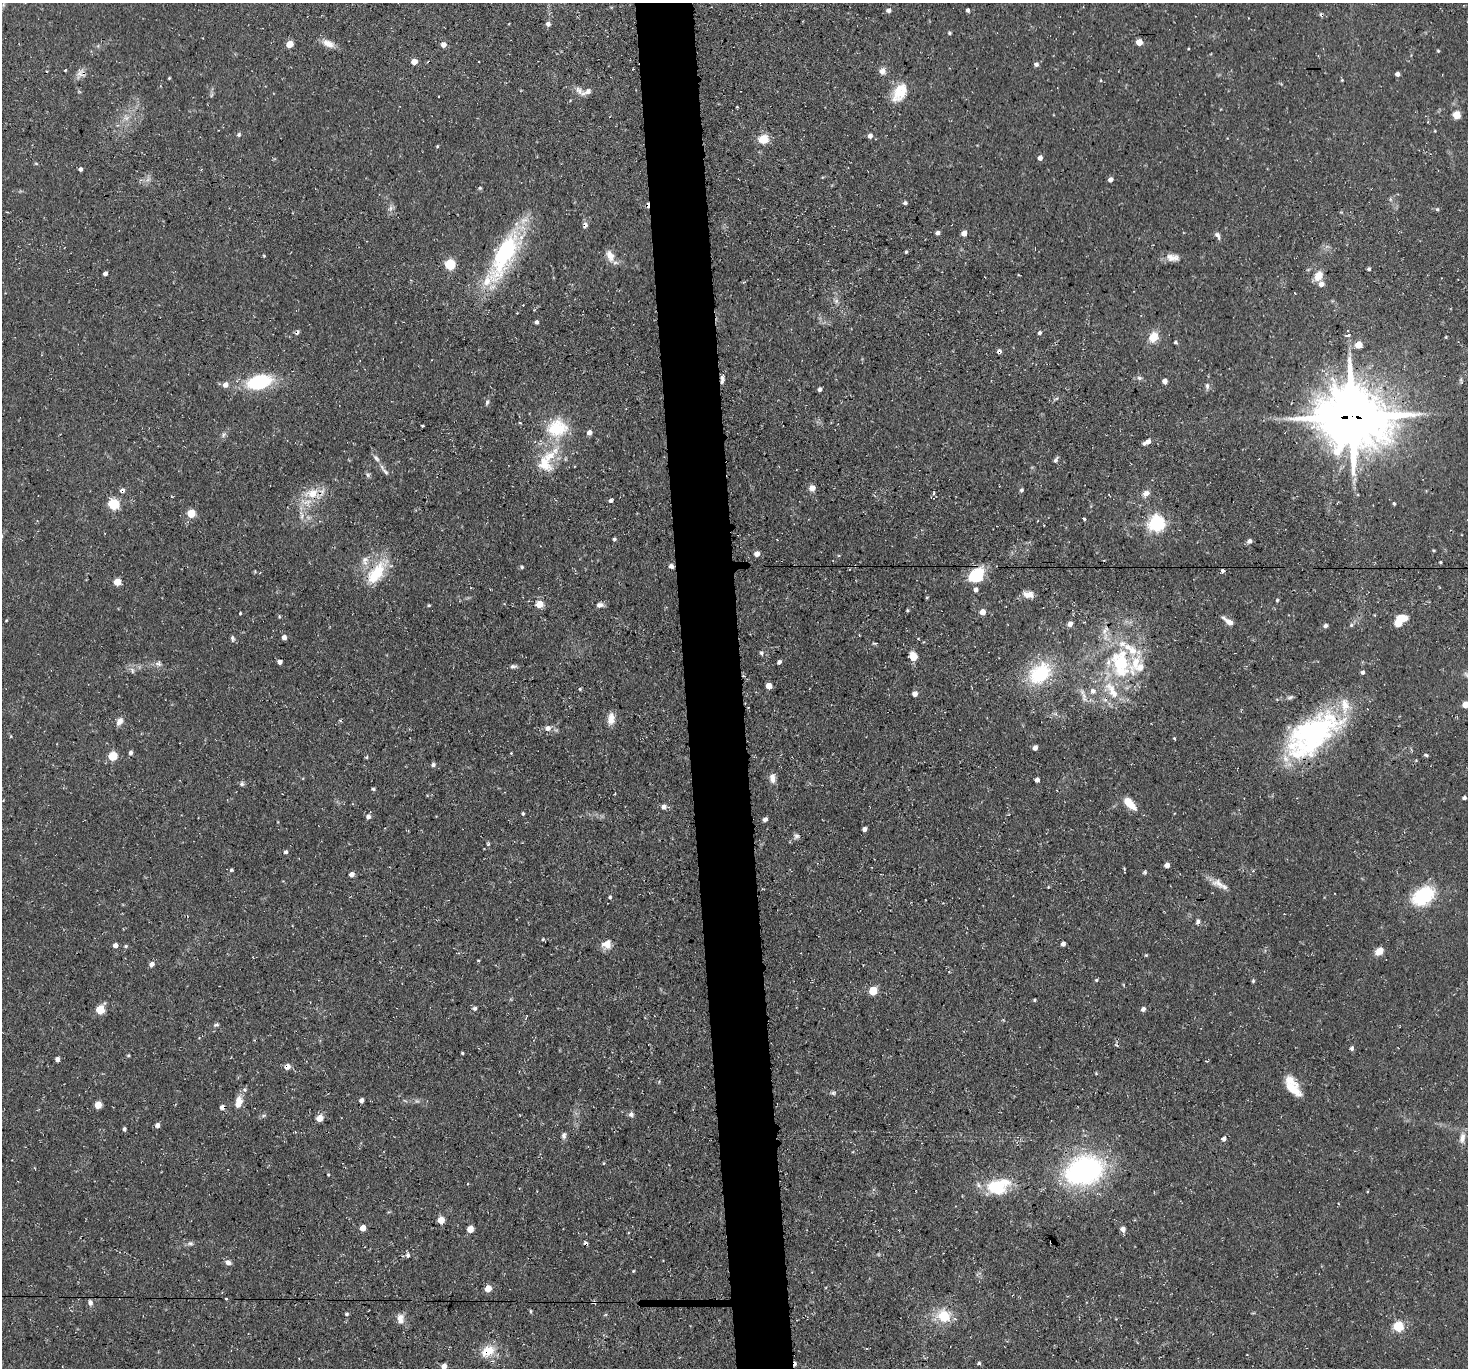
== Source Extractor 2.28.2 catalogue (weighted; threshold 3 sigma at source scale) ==
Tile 5 of 3 x 3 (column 2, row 2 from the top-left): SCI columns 1468-2933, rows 1521-2886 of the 4401 x 4372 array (HDU 1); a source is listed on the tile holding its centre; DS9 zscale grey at full resolution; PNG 1470 x 1370 px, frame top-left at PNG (2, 3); no overlay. Shown black and unused: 4% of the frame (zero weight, under 3 of 4 exposures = <1% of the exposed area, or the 3 px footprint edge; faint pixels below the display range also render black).
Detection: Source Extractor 2.28.2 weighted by HDU 2 'WHT'; one run over the whole footprint, this tile lists its part. Background 0.0734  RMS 0.0054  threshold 0.0241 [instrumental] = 3 sigma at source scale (4.5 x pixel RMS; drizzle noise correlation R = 1.50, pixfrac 1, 0.05/0.05 arcsec/px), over >= 5 px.
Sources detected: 261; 2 too faint to see at this stretch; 1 inside a brighter object's white glare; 10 cosmic-ray / hot-pixel residue — not listed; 14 inside a brighter listed object's ellipse — not listed separately; the other 234 listed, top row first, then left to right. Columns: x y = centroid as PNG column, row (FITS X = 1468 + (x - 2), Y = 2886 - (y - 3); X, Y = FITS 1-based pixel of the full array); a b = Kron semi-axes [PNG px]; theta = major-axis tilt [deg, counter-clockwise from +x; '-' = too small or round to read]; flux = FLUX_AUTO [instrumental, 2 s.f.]
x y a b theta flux
889 10 5 5 - 2.2
968 10 4 3 - 1.5
548 24 5 5 - 1.9
949 33 5 4 - 0.67
1139 42 5 5 - 6.8
289 44 5 4 - 11
328 44 16 8 -21 4.7
443 45 5 5 - 3.4
1438 51 4 3 - 0.58
414 62 5 4 - 5.8
1036 64 5 5 - 1.6
882 71 8 7 - 2.8
81 73 13 10 -20 3.1
1397 74 4 4 - 2.1
169 78 3 2 - 0.46
1342 80 3 3 - 0.46
587 91 19 7 22 4.4
900 91 23 15 64 12
1457 115 5 5 - 16
1435 131 4 3 - 0.42
239 134 5 5 - 0.97
870 136 5 4 - 2.8
764 139 5 5 - 30
437 146 4 3 - 0.56
1040 158 6 5 - 2
36 163 5 3 - 0.54
80 169 4 4 - 1.2
1110 179 5 4 - 2
480 188 5 4 - 0.7
1390 199 6 4 -72 0.77
905 203 5 4 - 1.2
391 208 7 4 -72 1.3
1437 209 5 4 - 0.79
585 225 8 5 -87 1.9
937 232 6 4 21 1.6
964 233 5 4 - 4
1218 235 10 6 -59 1.8
906 252 3 3 - 0.75
504 254 57 21 64 67
610 255 16 9 -67 5.1
264 256 5 3 - 0.47
1173 257 17 9 -4 4.5
450 264 5 5 - 43
1369 269 4 4 - 0.92
105 273 4 4 - 1.9
1318 276 10 7 62 6.8
1321 284 6 5 - 3.2
836 301 6 5 - 1.3
536 322 4 4 - 1.5
1040 333 5 4 - 1.1
1348 335 5 3 - 3.1
1153 337 11 8 59 8.1
1446 337 4 3 - 0.49
1175 342 4 4 - 0.88
1359 345 6 6 - 6
1139 378 7 5 -20 1.3
722 379 11 4 80 2
1165 381 5 4 - 2.5
259 382 20 11 15 42
225 385 7 6 - 2.8
1207 386 9 5 -83 1.5
820 389 4 4 - 1.6
487 402 7 5 72 1.1
1352 417 22 19 -8 3800
520 423 4 2 - 0.5
422 426 3 3 - 1.9
557 428 31 25 10 25
589 432 5 5 - 2.8
223 435 6 5 - 1.2
1148 442 7 4 30 3.7
376 458 11 5 -48 1.9
1056 460 8 4 58 1.4
544 464 24 18 -56 14
385 472 12 5 -46 1.7
368 475 6 5 - 1
812 488 7 6 - 3.1
122 490 6 5 - 2
1021 490 5 4 - 0.93
312 493 19 14 11 11
934 493 5 3 - 0.64
1146 493 11 7 34 2.9
611 501 4 4 - 1.4
1394 503 4 3 - 0.74
114 504 6 5 - 45
191 513 5 5 - 20
301 515 14 5 -79 2.7
1084 519 4 3 - 0.79
1156 523 7 6 - 160
614 539 4 4 - 0.86
1249 541 6 5 - 1.9
1434 550 3 3 - 0.62
757 554 5 5 - 3.3
365 560 13 9 78 4
1440 562 3 3 - 0.61
671 566 6 5 - 1.5
522 567 5 4 - 0.83
1223 571 3 3 - 6.4
376 573 38 16 54 21
976 575 14 10 44 28
117 582 5 5 - 13
976 590 5 5 - 2.3
1028 594 13 8 -3 4.2
927 597 5 3 - 0.47
1277 600 4 3 - 0.58
539 604 5 5 - 10
429 605 4 4 - 0.61
600 605 9 6 6 2.3
907 610 3 3 - 0.66
982 612 5 5 - 5.1
240 613 3 3 - 0.57
279 616 6 3 -89 0.57
6 620 4 3 - 0.39
1400 620 14 8 44 13
1228 621 15 6 -36 3.8
1070 624 5 5 - 2.8
1351 625 6 5 - 0.88
1325 626 6 5 - 1.3
284 637 5 5 - 1.9
232 638 8 5 -79 1.2
874 643 7 3 0 0.6
761 653 7 4 -79 0.97
913 657 6 5 - 11
280 662 4 4 - 2.3
779 662 4 4 - 1.8
1121 663 50 34 -68 58
158 664 9 6 -9 1.9
513 666 9 5 5 1.4
132 671 9 4 -70 1.4
1363 672 4 4 - 1.3
1040 674 29 21 42 35
768 686 5 5 - 4.6
580 689 4 4 - 0.68
1093 691 7 7 - 2.6
915 694 5 4 - 2.9
1084 696 22 6 -75 3.4
1290 697 10 5 18 1.3
1465 704 5 4 - 7.1
611 719 16 9 84 4.5
119 721 11 7 55 2.8
547 728 6 6 - 3.1
1314 732 69 33 31 100
1174 738 3 2 - 0.9
1035 748 5 4 - 2.3
130 753 5 4 - 1.5
511 753 4 3 - 0.39
1426 755 6 4 -13 0.82
112 756 5 5 - 22
366 757 4 4 - 0.61
433 765 5 5 - 1.3
772 778 12 7 -87 3.4
1037 780 4 4 - 2.6
242 784 7 6 - 1.2
373 789 4 4 - 0.83
1464 798 4 4 - 1.4
1130 803 17 8 -45 9.1
664 807 6 6 - 2.2
523 814 4 3 - 0.77
368 817 6 5 - 2.2
765 819 5 4 - 2.1
864 829 4 4 - 2
796 836 8 6 -77 1.5
488 844 5 4 - 0.68
286 852 5 4 - 1.3
1167 865 4 4 - 3.2
1124 869 4 3 - 0.55
231 870 5 5 - 0.89
1145 872 5 4 - 0.83
351 874 5 5 - 2.7
1219 883 20 11 -28 5.2
1423 896 21 15 33 36
610 897 4 4 - 0.86
1198 922 7 5 65 1.4
543 939 4 4 - 0.59
607 944 12 10 10 4.9
1063 944 4 4 - 2.2
115 945 5 5 - 2.3
126 946 5 4 - 0.76
1379 951 10 7 40 4.8
1146 955 4 3 - 0.49
478 960 4 3 - 0.43
152 964 5 5 - 2.5
1096 980 5 4 - 0.72
1253 981 4 4 - 0.77
873 991 5 5 - 21
1034 1000 4 3 - 0.64
475 1008 5 5 - 1.2
1143 1009 5 4 - 2.2
100 1010 6 5 - 22
216 1025 7 4 19 0.95
1352 1048 6 5 - 1.3
462 1053 3 3 - 0.57
128 1056 5 3 - 0.64
57 1059 4 4 - 2.5
1207 1061 5 3 - 0.53
288 1066 6 5 - 3.5
1096 1073 4 4 - 0.49
1290 1088 18 13 -20 7.9
245 1090 7 6 - 1.2
833 1093 6 5 - 0.97
361 1100 4 4 - 2.4
239 1102 13 7 78 6.1
98 1105 5 5 - 9.8
222 1107 6 5 - 2.4
631 1114 7 7 - 1.7
319 1118 5 5 - 7.4
157 1125 5 5 - 2
124 1129 4 3 - 1.3
564 1135 9 6 83 1.7
1462 1138 15 8 79 3.5
1224 1139 5 5 - 1.6
1084 1170 21 15 20 170
328 1175 4 2 - 0.38
996 1187 24 17 -13 22
441 1220 5 5 - 9.4
363 1228 5 4 - 6.3
470 1229 5 5 - 8.4
1123 1229 7 6 - 2
190 1243 9 5 9 1.4
408 1255 5 5 - 1.5
228 1262 8 6 -17 2.1
633 1271 4 3 - 0.46
488 1289 5 5 - 6.9
227 1299 3 2 - 0.85
594 1302 4 4 - 1.6
90 1303 8 6 -78 1.9
531 1311 6 3 89 0.66
346 1314 4 3 - 0.89
944 1316 7 7 - 27
400 1317 13 8 32 3
1398 1326 5 5 - 41
867 1348 4 3 - 0.46
488 1351 18 13 36 10
979 1363 6 4 0 0.67
444 1366 5 5 - 3.1
Overlapping masked pixels (flux is a lower limit): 12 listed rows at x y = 81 73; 585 225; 722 379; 1352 417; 122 490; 312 493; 376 573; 288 1066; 239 1102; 222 1107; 594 1302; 488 1351
Isophote crosses this tile's border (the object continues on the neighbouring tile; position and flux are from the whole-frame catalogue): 2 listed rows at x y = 1465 704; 444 1366